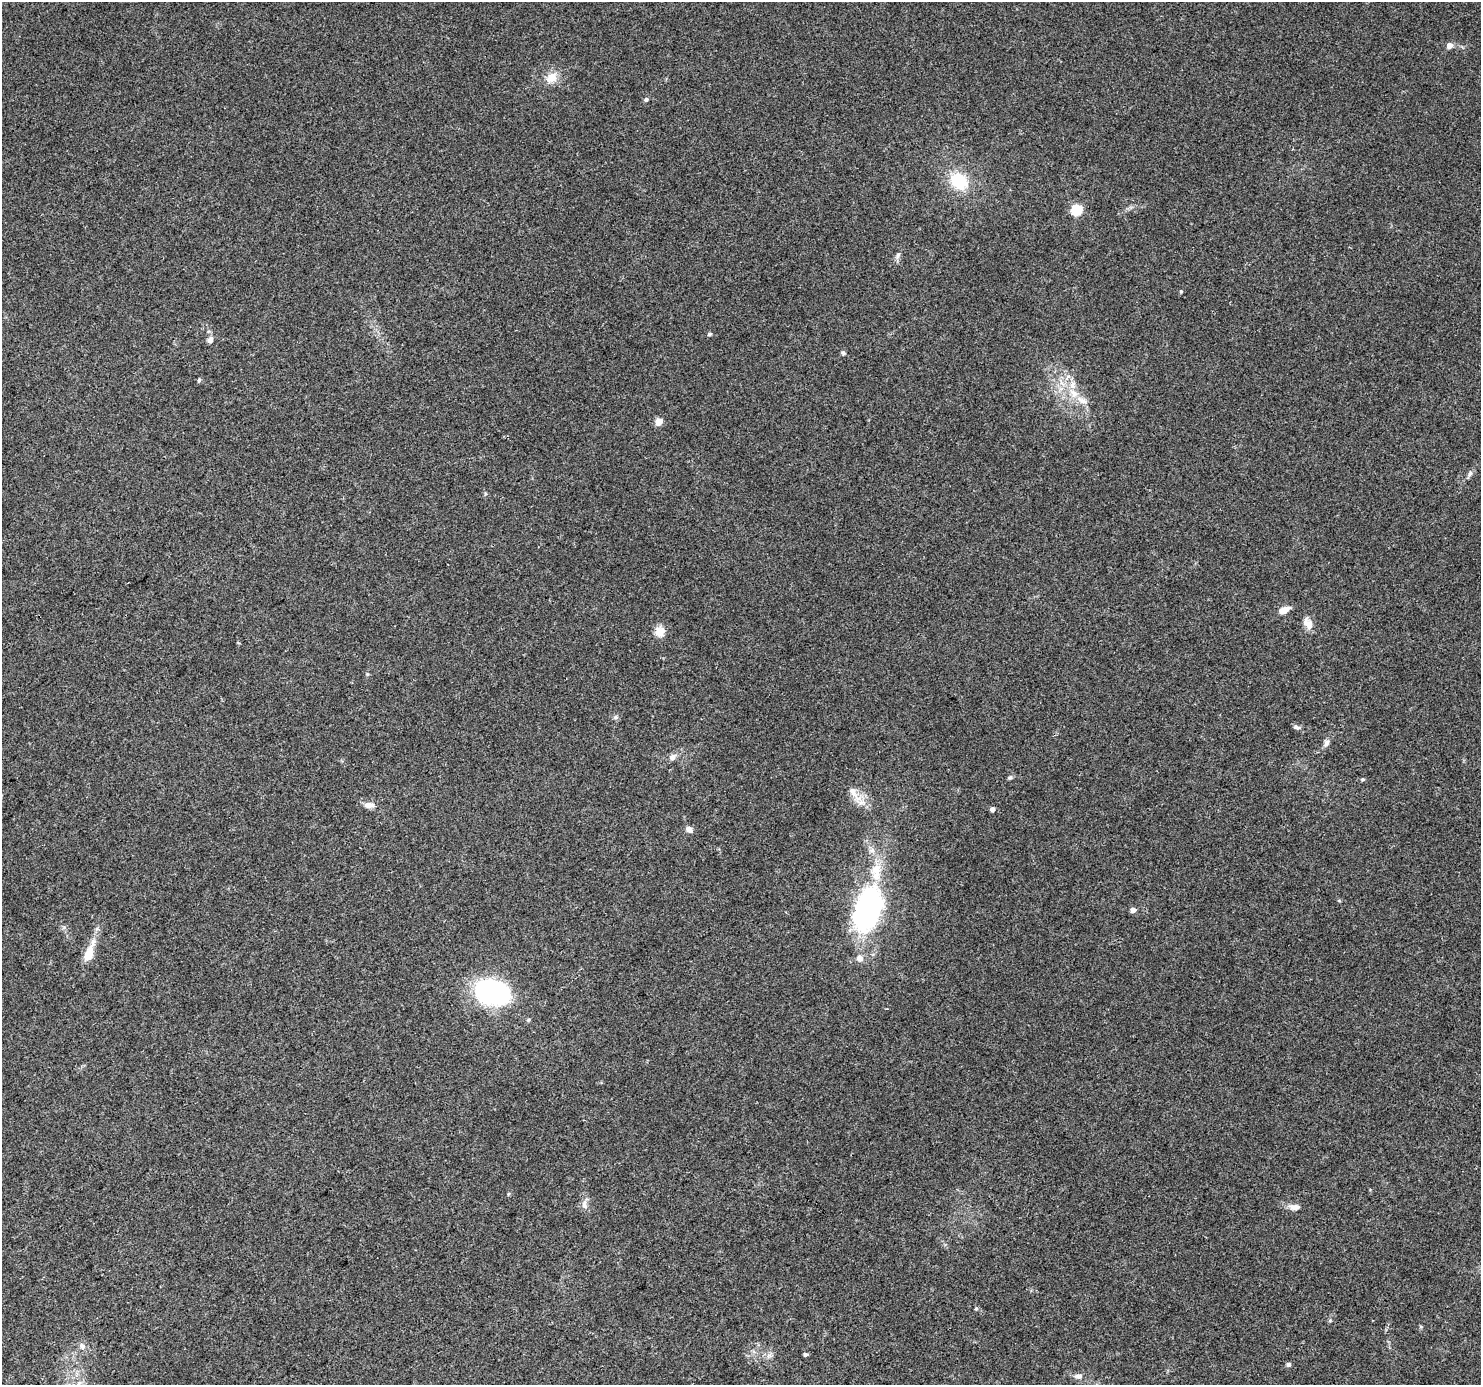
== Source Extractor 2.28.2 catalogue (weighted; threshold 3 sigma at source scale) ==
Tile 7 of 4 x 4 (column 3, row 2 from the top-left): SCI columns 2964-4442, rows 2952-4334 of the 5921 x 5841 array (HDU 1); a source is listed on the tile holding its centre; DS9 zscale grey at full resolution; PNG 1483 x 1387 px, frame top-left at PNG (2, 2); no overlay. Shown black and unused: <1% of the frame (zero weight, under 3 of 4 exposures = <1% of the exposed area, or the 3 px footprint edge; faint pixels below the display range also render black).
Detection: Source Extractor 2.28.2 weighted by HDU 2 'WHT'; one run over the whole footprint, this tile lists its part. Background 0.0778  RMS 0.0047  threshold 0.0213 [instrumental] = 3 sigma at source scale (4.5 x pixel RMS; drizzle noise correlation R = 1.50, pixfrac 1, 0.0396/0.0396 arcsec/px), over >= 5 px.
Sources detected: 44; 4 inside a brighter listed object's ellipse — not listed separately; the other 40 listed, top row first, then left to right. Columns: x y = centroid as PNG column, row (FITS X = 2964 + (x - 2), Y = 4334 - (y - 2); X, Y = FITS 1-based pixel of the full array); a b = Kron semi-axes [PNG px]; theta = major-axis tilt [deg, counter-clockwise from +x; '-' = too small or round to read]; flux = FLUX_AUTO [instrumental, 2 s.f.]
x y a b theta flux
1449 45 5 5 - 3.7
552 77 15 12 32 6
646 99 5 4 - 1.2
959 181 19 16 -43 17
1077 210 6 5 - 33
897 256 11 5 70 1.5
1181 291 4 3 - 0.69
709 334 4 4 - 0.93
210 340 8 7 - 1.9
843 353 6 5 - 0.75
199 380 6 4 61 0.73
1074 393 14 9 -50 5.8
659 422 5 5 - 8.7
1470 474 9 6 52 1.4
1284 610 13 7 23 4.3
1308 624 16 10 -51 4
660 632 14 12 76 4.6
616 717 6 5 - 0.93
1297 727 10 5 -11 1.2
1326 743 10 6 65 1.9
673 757 9 7 35 2.3
1010 777 7 5 36 0.86
1362 779 5 4 - 0.71
854 793 29 9 -57 5.9
369 805 11 7 1 3
992 809 4 4 - 2
689 829 8 6 -29 2.4
868 908 39 22 71 100
1133 910 5 4 - 2.7
89 953 31 10 70 8.8
860 958 9 8 - 2.6
492 991 28 19 -15 100
508 1194 5 3 - 0.48
584 1204 14 7 -83 2.7
1295 1207 14 8 -4 2.9
976 1309 6 4 1 0.54
82 1346 8 7 - 1.8
805 1354 5 4 - 1.1
1288 1364 6 6 - 1.1
1078 1376 10 7 0 2.2